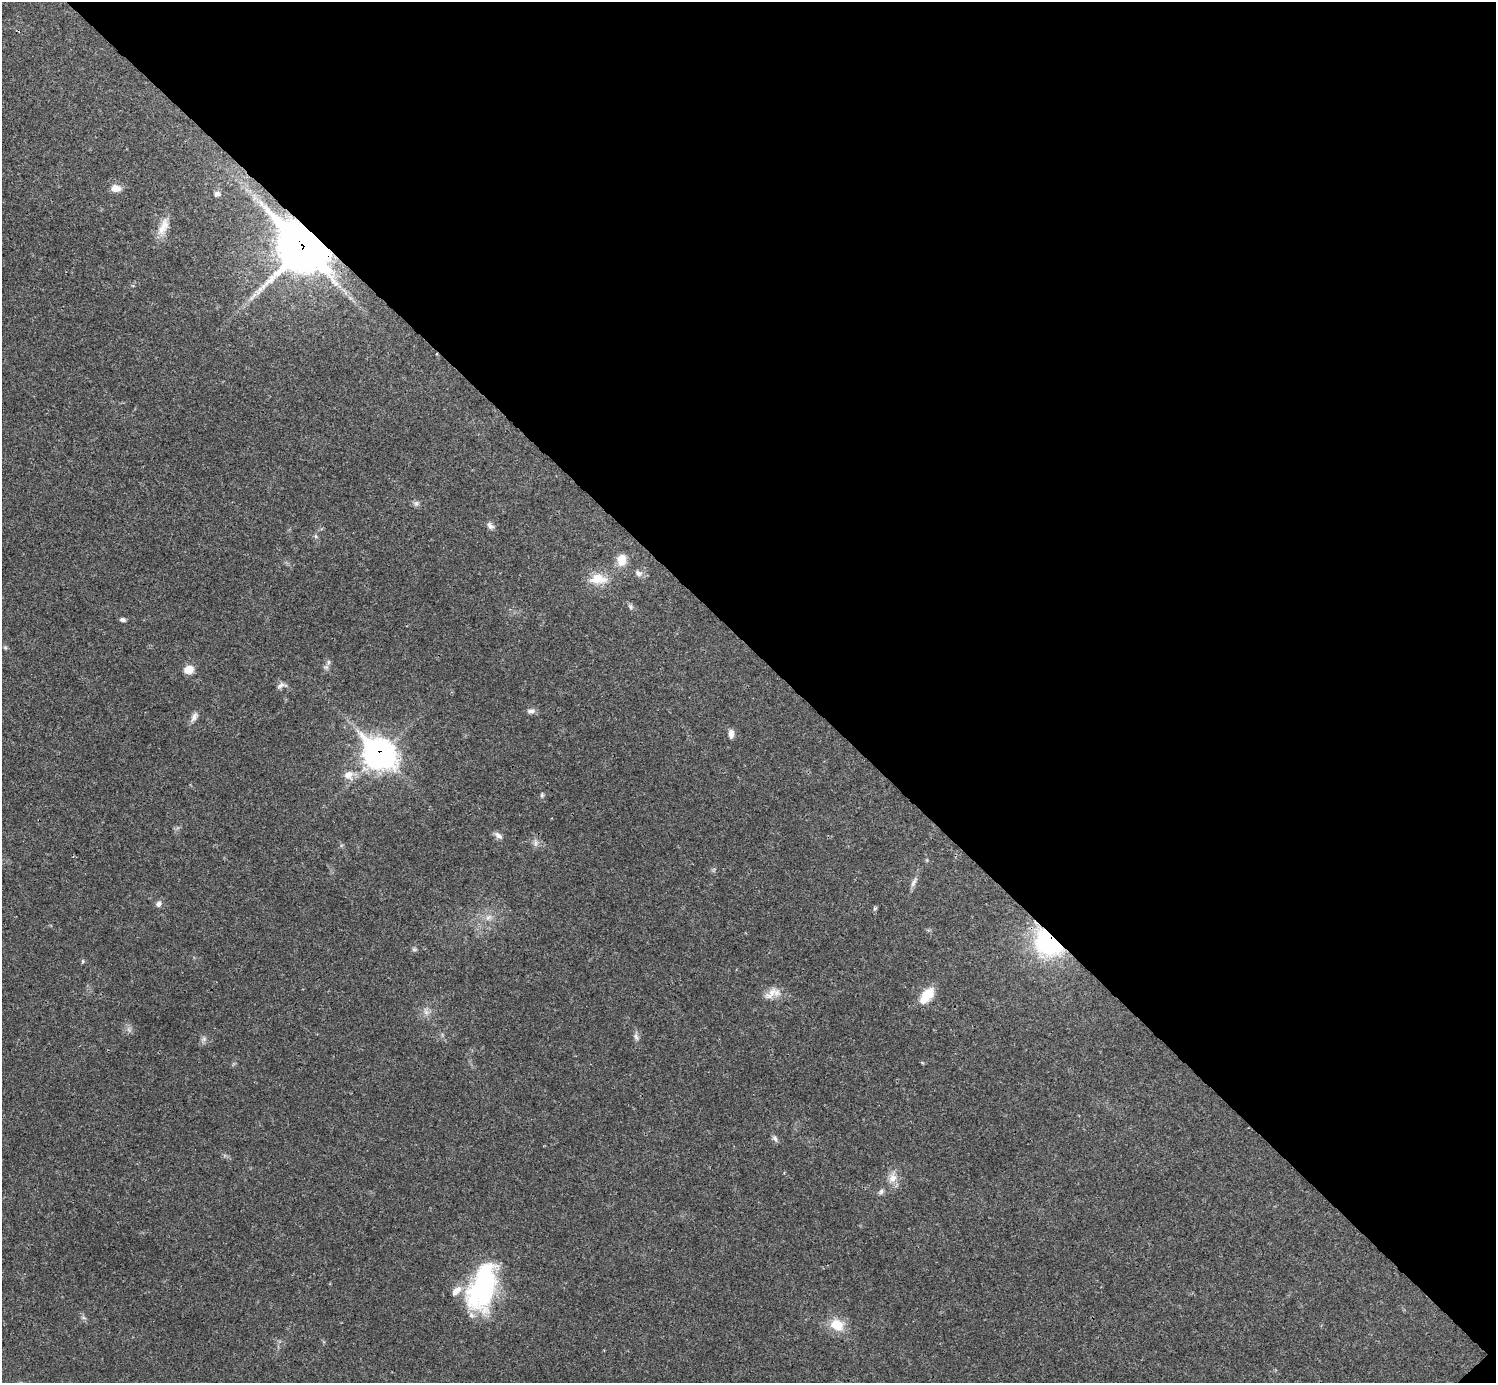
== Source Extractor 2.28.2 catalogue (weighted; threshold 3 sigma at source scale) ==
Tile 8 of 4 x 4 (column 4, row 2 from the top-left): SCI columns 4485-5978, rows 2921-4301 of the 5982 x 5981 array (HDU 1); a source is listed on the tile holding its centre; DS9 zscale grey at full resolution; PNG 1498 x 1385 px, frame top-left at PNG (2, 2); no overlay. Shown black and unused: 47% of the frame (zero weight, under 3 of 4 exposures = <1% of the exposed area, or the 3 px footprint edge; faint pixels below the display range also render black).
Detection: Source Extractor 2.28.2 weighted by HDU 2 'WHT'; one run over the whole footprint, this tile lists its part. Background 0.0208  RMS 0.0022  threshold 0.0101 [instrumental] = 3 sigma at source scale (4.5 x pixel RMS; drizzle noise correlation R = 1.50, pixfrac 1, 0.05/0.05 arcsec/px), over >= 5 px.
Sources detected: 42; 1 inside a brighter listed object's ellipse — not listed separately; the other 41 listed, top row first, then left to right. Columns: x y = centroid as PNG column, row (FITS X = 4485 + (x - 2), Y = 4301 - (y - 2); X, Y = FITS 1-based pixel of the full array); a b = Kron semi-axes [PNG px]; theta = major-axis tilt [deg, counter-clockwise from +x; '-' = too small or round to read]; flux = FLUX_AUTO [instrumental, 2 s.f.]
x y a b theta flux
116 188 13 9 1 1.7
217 194 9 7 -3 0.73
163 227 26 11 66 3
302 248 22 16 -45 730
416 503 8 7 - 0.6
490 526 10 6 -40 0.82
621 560 13 10 80 2.9
638 573 11 7 -21 0.93
598 579 24 13 1 4.1
630 606 8 5 -83 0.47
123 620 7 5 -1 0.52
5 648 6 4 -1 0.32
328 662 7 4 89 0.48
189 669 11 8 19 2.3
281 685 13 6 18 0.81
531 711 11 7 5 0.88
194 717 13 7 65 1.1
731 734 11 6 89 1.1
379 754 14 11 -42 210
348 775 12 11 - 2.2
542 795 7 5 89 0.4
498 835 12 6 -38 0.93
535 843 11 4 -90 0.71
914 882 15 5 62 0.94
158 904 8 6 70 0.79
875 908 6 5 - 0.37
489 917 10 5 27 0.91
1049 942 23 18 -46 34
414 950 7 4 -1 0.36
83 961 6 4 89 0.28
772 992 15 11 52 2.3
927 995 22 12 51 4.5
426 1012 7 6 - 0.79
636 1037 10 5 -66 0.7
204 1039 7 6 - 0.61
775 1138 10 5 -57 0.62
892 1178 14 10 60 2.1
881 1192 7 6 - 0.59
482 1287 53 26 73 33
84 1318 7 4 -19 0.37
837 1325 17 14 -30 4.5
Overlapping masked pixels (flux is a lower limit): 3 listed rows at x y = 302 248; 379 754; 1049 942